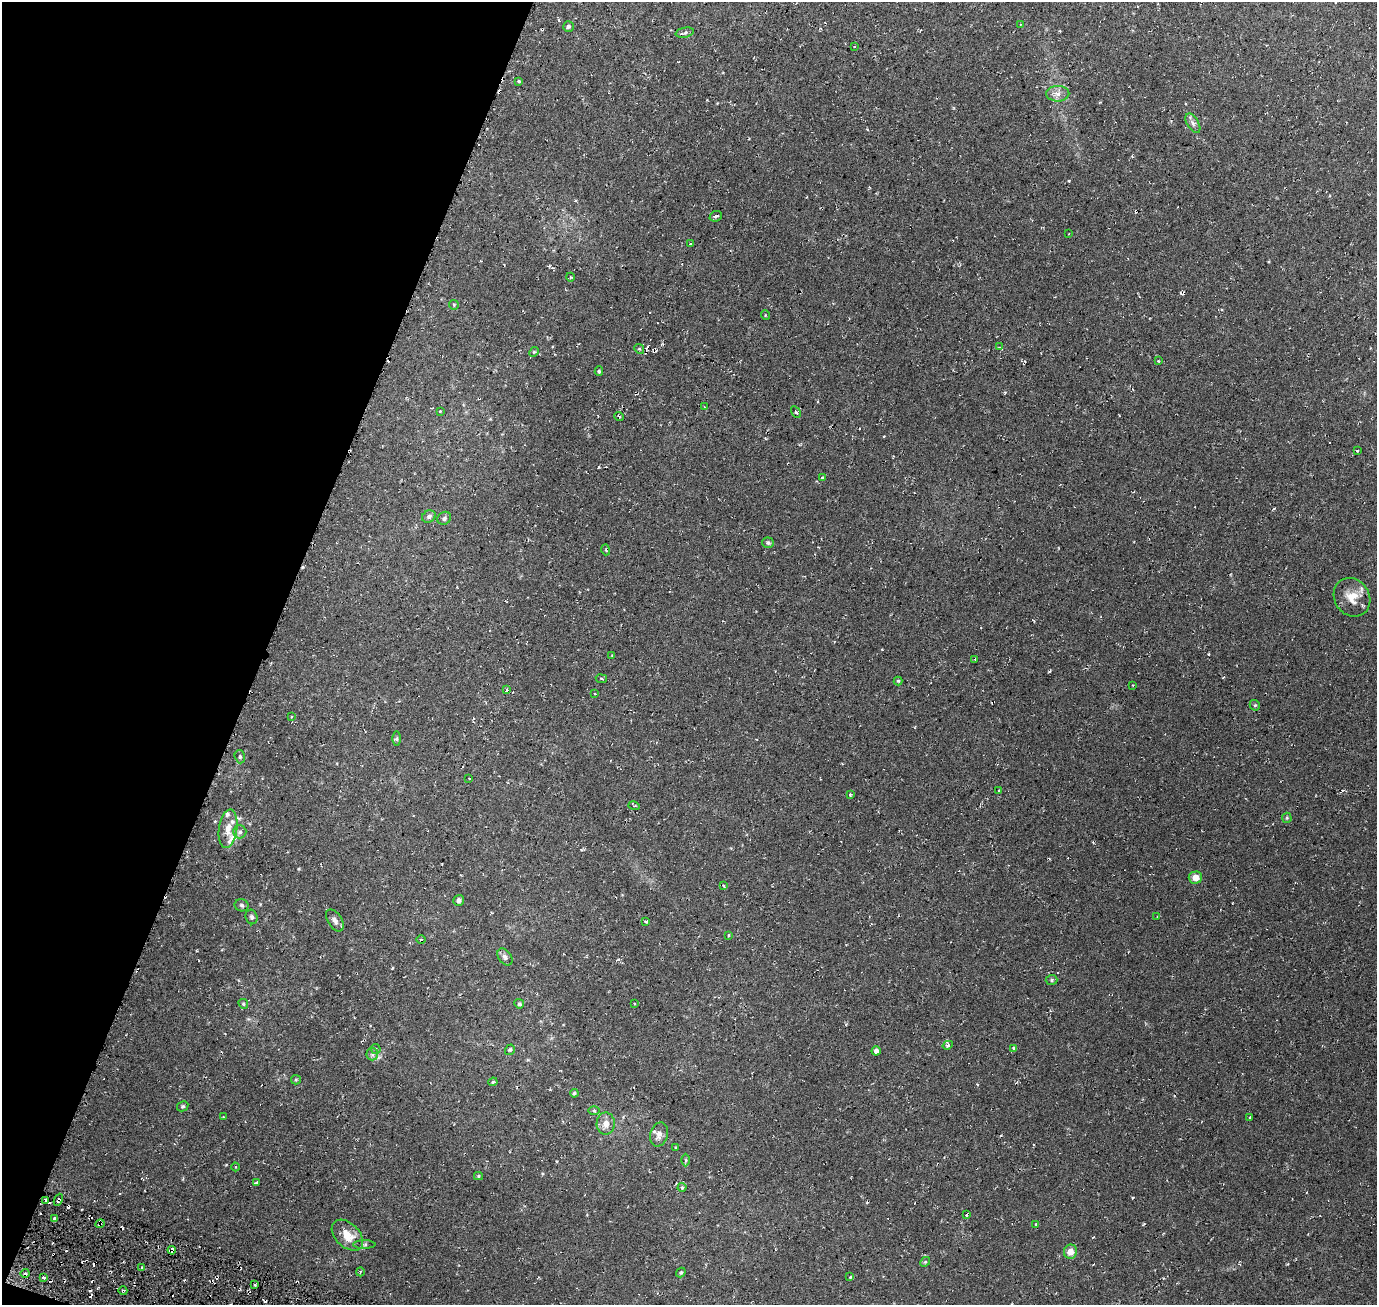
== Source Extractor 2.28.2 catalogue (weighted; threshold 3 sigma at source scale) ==
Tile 9 of 4 x 4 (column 1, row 3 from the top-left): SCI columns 1-1375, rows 1516-2818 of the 5504 x 5701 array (HDU 1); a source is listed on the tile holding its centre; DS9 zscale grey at full resolution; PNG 1379 x 1307 px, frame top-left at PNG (2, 2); each listed source drawn as its Kron ellipse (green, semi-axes under 4 px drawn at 4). Shown black and unused: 19% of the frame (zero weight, under 3 of 6 exposures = <1% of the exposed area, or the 3 px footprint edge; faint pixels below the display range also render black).
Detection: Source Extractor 2.28.2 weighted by HDU 2 'WHT'; one run over the whole footprint, this tile lists its part. Background 0.0273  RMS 0.0042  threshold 0.0174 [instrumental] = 3 sigma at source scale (4.09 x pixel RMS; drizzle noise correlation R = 1.36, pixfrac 0.8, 0.0396/0.0396 arcsec/px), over >= 5 px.
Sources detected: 116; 10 cosmic-ray / hot-pixel residue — neither listed nor drawn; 4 inside a brighter listed object's ellipse — not listed separately; the other 102 listed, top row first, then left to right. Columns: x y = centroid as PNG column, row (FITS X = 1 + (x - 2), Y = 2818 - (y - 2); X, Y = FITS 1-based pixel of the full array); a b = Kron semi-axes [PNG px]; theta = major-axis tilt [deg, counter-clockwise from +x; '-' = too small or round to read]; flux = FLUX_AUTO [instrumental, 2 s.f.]
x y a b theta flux
1020 25 3 2 - 0.25
569 27 5 5 - 0.84
685 33 9 5 11 0.96
854 47 2 2 - 0.31
519 81 4 3 - 0.67
1058 94 11 8 2 2.2
1193 123 10 5 -58 1.4
716 216 6 5 - 0.83
1069 233 2 2 - 0.26
690 244 2 2 - 0.38
570 277 4 3 - 0.33
454 305 5 4 - 0.47
765 315 5 3 - 0.29
999 347 4 3 - 0.32
639 349 5 4 - 0.45
534 352 5 4 - 0.48
1158 361 4 3 - 0.32
599 371 4 4 - 0.5
704 407 3 3 - 0.25
440 411 2 2 - 0.28
796 412 6 3 -59 0.54
619 416 5 3 - 0.44
1357 451 3 3 - 0.49
822 478 4 2 - 0.29
429 516 7 5 32 1.1
444 518 7 6 - 0.96
768 543 6 5 - 0.73
606 550 5 3 - 0.43
1352 597 20 17 -55 6
612 655 3 3 - 0.24
975 659 2 2 - 0.26
601 679 5 3 - 0.37
898 681 4 4 - 0.51
1133 685 3 2 - 0.3
506 690 3 3 - 0.7
595 694 3 2 - 0.29
1255 705 5 5 - 0.54
292 717 4 3 - 0.43
397 739 7 4 90 0.61
240 757 7 5 -74 0.65
469 778 3 2 - 0.28
999 791 3 2 - 0.46
850 795 3 3 - 0.41
634 806 5 3 - 0.43
1287 818 5 5 - 0.44
228 829 19 9 82 4
240 832 6 6 - 1.1
1195 877 7 6 - 3.2
724 886 3 2 - 0.34
459 900 5 5 - 1.3
242 905 7 6 - 0.83
1157 916 4 2 - 0.32
251 917 7 6 - 1
335 920 12 7 -58 1.7
646 922 4 3 - 0.4
729 936 3 2 - 0.39
421 940 5 3 - 0.46
505 957 9 6 -53 1.4
1052 980 6 5 - 0.59
243 1004 5 4 - 0.54
519 1004 5 4 - 0.75
635 1004 3 2 - 0.35
948 1045 5 4 - 0.7
1014 1048 4 3 - 0.62
376 1049 5 4 - 0.43
510 1050 5 4 - 0.6
876 1051 4 4 - 1.7
372 1054 6 6 - 0.97
296 1080 5 4 - 0.43
493 1082 5 3 - 0.49
574 1093 4 4 - 0.57
183 1106 6 4 29 0.57
594 1111 6 4 0 0.52
223 1117 4 2 - 0.25
1250 1117 3 3 - 0.34
606 1124 11 9 89 3
659 1134 12 9 74 2.3
676 1147 4 3 - 0.3
686 1160 6 4 -90 0.59
235 1167 4 3 - 0.32
478 1176 4 4 - 0.43
256 1182 3 3 - 0.7
682 1187 4 4 - 0.41
46 1200 4 3 - 0.97
58 1200 6 3 65 0.74
967 1215 3 2 - 0.56
55 1219 3 3 - 0.85
100 1224 5 3 - 0.57
1036 1224 3 3 - 0.78
347 1235 18 12 -44 5.9
364 1244 11 4 0 0.84
172 1250 4 3 - 1.5
1070 1252 7 6 - 2.9
925 1262 5 4 - 0.46
142 1267 3 3 - 0.71
360 1272 4 3 - 0.38
25 1273 4 3 - 1.1
681 1273 5 4 - 0.5
850 1277 4 2 - 0.36
44 1278 4 2 - 0.65
255 1285 3 3 - 0.89
123 1291 4 2 - 0.43
Overlapping masked pixels (flux is a lower limit): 4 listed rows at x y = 58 1200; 100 1224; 172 1250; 123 1291